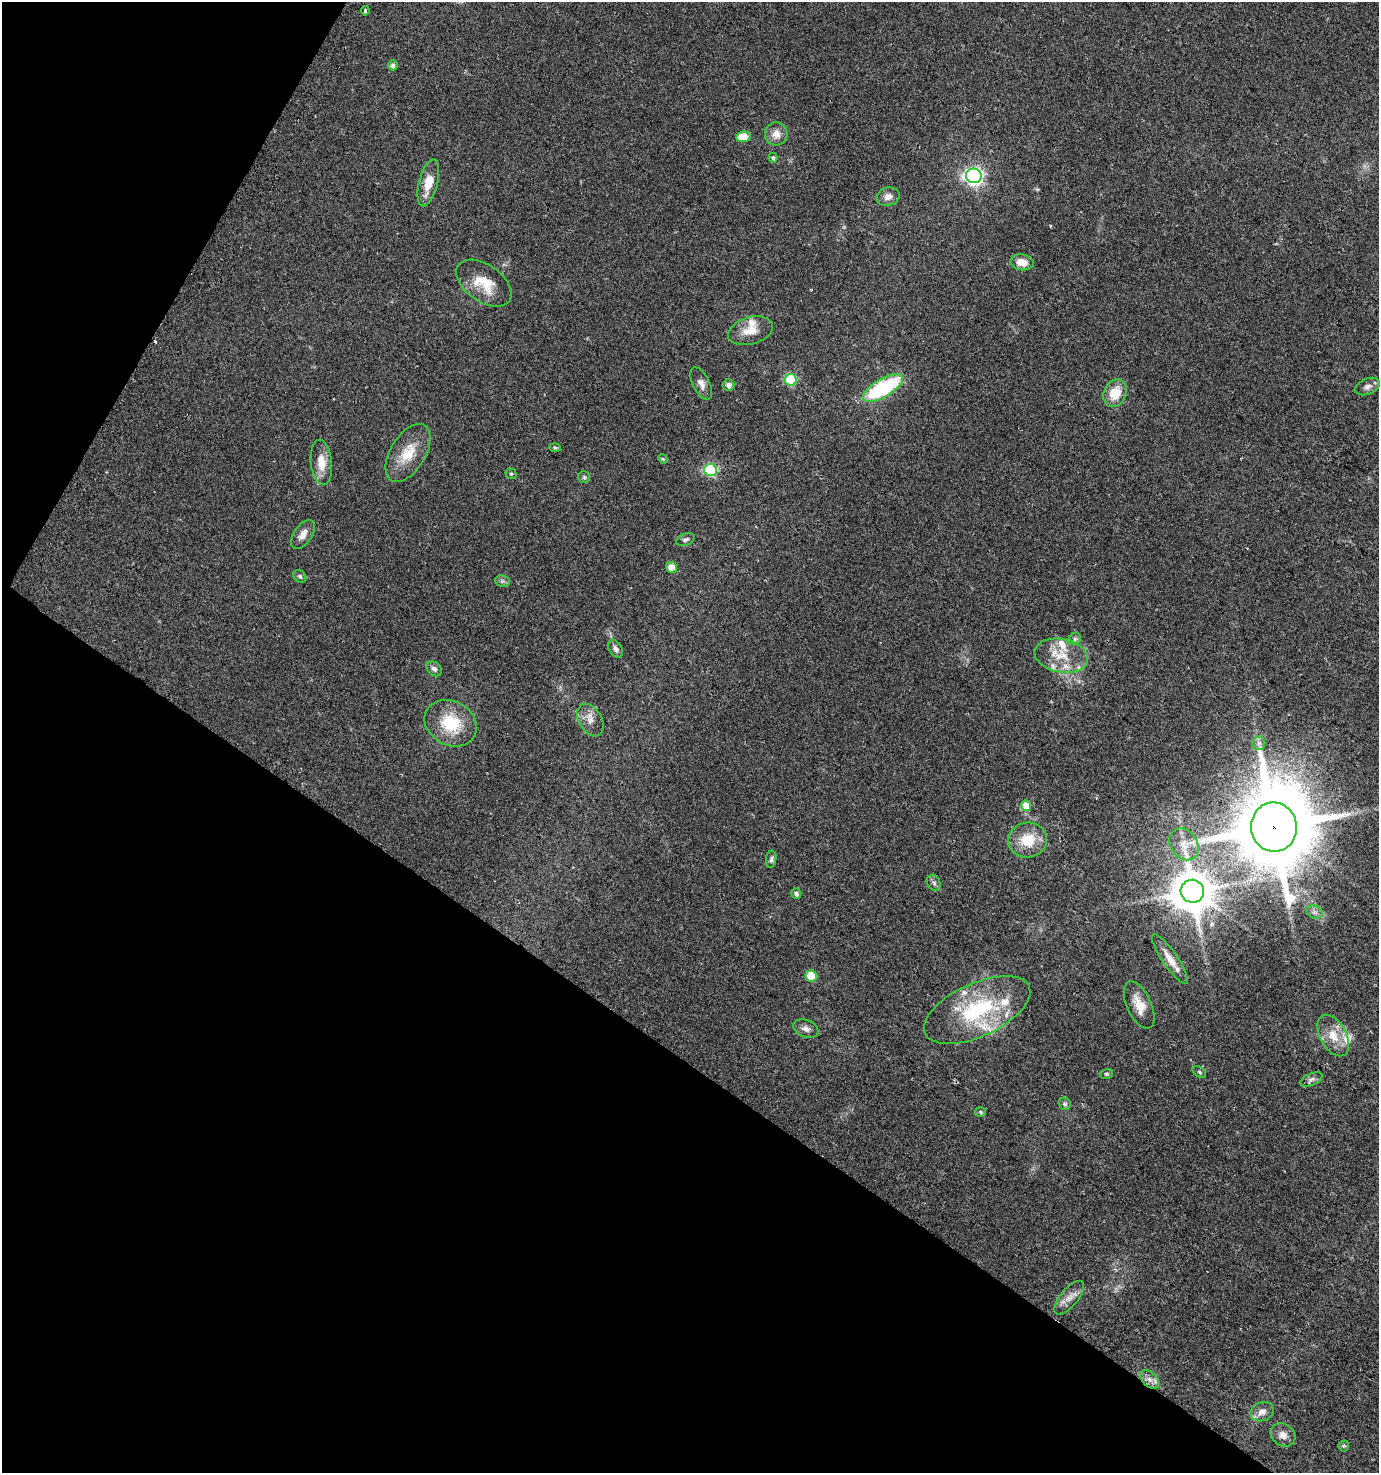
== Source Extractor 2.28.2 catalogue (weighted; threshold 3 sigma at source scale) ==
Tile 9 of 4 x 4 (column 1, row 3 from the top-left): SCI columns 284-1660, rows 1489-2959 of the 6009 x 5925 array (HDU 1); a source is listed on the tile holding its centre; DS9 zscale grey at full resolution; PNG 1381 x 1475 px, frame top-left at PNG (2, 2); each listed source drawn as its Kron ellipse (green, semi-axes under 4 px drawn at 4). Shown black and unused: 33% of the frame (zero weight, under 2 of 3 exposures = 2% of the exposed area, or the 3 px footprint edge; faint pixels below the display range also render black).
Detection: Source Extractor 2.28.2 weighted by HDU 2 'WHT'; one run over the whole footprint, this tile lists its part. Background 0.0532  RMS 0.0089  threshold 0.0399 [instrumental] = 3 sigma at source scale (4.5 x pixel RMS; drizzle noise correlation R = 1.50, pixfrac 1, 0.0396/0.0396 arcsec/px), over >= 5 px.
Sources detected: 71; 1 cosmic-ray / hot-pixel residue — neither listed nor drawn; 9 inside a brighter listed object's ellipse — not listed separately; the other 61 listed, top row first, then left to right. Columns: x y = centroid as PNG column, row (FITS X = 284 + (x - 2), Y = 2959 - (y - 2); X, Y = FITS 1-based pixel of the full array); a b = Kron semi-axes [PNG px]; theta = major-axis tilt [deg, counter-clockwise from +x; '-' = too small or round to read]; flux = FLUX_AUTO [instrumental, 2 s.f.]
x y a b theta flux
365 11 4 3 - 1.9
393 65 5 4 - 2.9
776 134 11 11 - 7.6
743 137 7 5 10 20
773 158 5 4 - 1.3
974 176 8 7 - 260
428 183 24 9 76 16
888 197 11 9 19 5.3
1022 262 12 8 -7 9.6
484 283 31 18 -35 23
750 331 23 13 16 15
791 380 6 6 - 59
701 384 17 8 -65 5.8
728 385 6 6 - 4.3
1367 386 13 8 22 4.1
883 388 22 9 30 84
1115 393 14 11 65 19
555 448 6 4 -2 1.1
408 453 32 17 59 23
663 459 5 4 - 0.85
321 462 23 10 -84 13
710 470 6 6 - 86
511 474 5 5 - 1.2
584 477 6 6 - 1.5
303 534 16 9 54 6.8
685 539 10 6 20 2.1
672 567 5 5 - 12
300 576 7 5 -45 1.9
502 581 8 5 -12 2
1075 639 7 5 46 1.8
616 649 10 6 -60 3.1
1061 656 27 16 -11 23
434 669 8 6 -43 2.9
590 720 17 11 -61 8.5
451 723 27 22 -29 35
1259 743 7 6 - 2.6
1026 806 5 5 - 17
1274 827 24 23 - 8900
1028 840 19 17 9 22
1184 844 17 13 -56 14
771 859 8 5 83 2.1
934 883 8 6 -63 2.6
1192 891 12 11 - 2900
796 894 5 5 - 2.9
1315 912 8 6 -21 3.3
1170 959 29 7 -56 11
811 976 6 5 - 28
1139 1005 25 12 -65 13
977 1010 57 26 25 82
806 1029 13 8 -21 4.4
1333 1035 22 13 -61 16
1199 1072 7 5 -38 1.5
1106 1074 7 5 14 1.3
1311 1080 12 6 23 3.1
1065 1104 6 6 - 2
981 1112 5 5 - 0.98
1069 1298 20 9 51 7.6
1150 1379 11 7 -45 4.9
1262 1412 12 9 21 6.6
1283 1435 13 10 -37 6.3
1344 1446 5 5 - 1.2
Overlapping masked pixels (flux is a lower limit): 1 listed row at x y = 1274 827